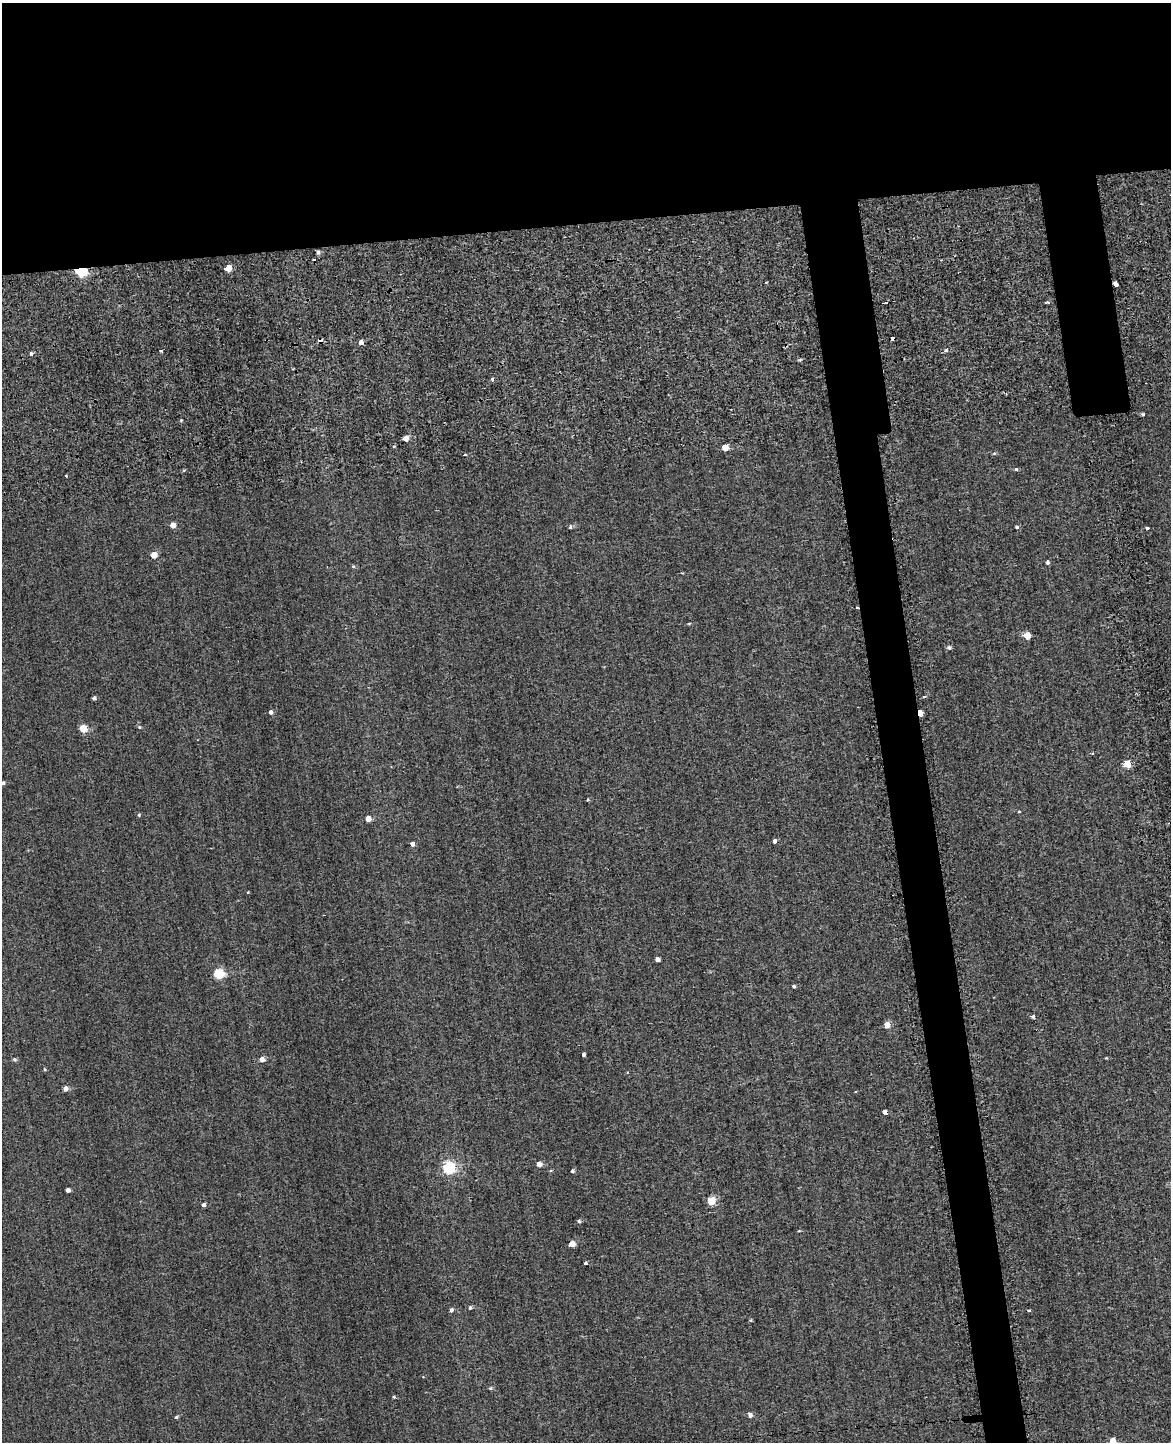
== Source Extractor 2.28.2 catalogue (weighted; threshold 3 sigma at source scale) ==
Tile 2 of 4 x 3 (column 2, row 1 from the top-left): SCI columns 1211-2379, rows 3356-4795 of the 4981 x 4952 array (HDU 1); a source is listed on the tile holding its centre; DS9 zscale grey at full resolution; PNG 1173 x 1444 px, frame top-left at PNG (2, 3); no overlay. Shown black and unused: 19% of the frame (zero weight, under 2 of 3 exposures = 12% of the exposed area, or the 3 px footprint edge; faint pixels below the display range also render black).
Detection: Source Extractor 2.28.2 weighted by HDU 2 'WHT'; one run over the whole footprint, this tile lists its part. Background 0.58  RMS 3.4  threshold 15.2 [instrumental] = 3 sigma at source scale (4.5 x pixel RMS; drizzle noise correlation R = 1.50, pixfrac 1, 0.05/0.05 arcsec/px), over >= 5 px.
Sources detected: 76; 2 cosmic-ray / hot-pixel residue — not listed; the other 74 listed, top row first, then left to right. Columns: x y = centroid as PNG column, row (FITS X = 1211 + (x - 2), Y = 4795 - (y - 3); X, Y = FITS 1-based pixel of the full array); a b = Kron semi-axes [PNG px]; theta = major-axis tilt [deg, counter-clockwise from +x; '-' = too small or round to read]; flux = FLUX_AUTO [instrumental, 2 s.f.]
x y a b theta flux
318 252 4 4 - 780
229 268 5 4 - 6100
81 271 5 5 - 45000
1116 284 4 3 - 1700
1048 302 4 3 - 630
892 338 4 3 - 2600
320 340 5 4 - 1100
361 342 4 4 - 1900
161 350 3 3 - 890
946 350 4 4 - 580
31 354 4 4 - 740
800 360 5 3 - 410
492 379 4 3 - 620
1143 414 4 3 - 570
406 438 4 4 - 3200
725 448 5 5 - 5500
994 453 5 3 - 350
465 455 4 3 - 280
1016 469 3 3 - 670
184 470 5 3 - 340
66 476 3 2 - 270
173 525 4 4 - 3100
570 527 4 3 - 590
1017 527 4 3 - 610
1147 528 4 4 - 530
154 555 5 5 - 4300
1048 562 4 3 - 1000
353 566 4 4 - 410
689 623 4 3 - 330
1028 636 5 5 - 7400
949 648 5 5 - 730
924 696 4 3 - 330
94 698 4 3 - 780
271 712 4 4 - 1200
920 713 4 3 - 6500
139 727 5 4 - 440
83 729 5 5 - 10000
1127 764 5 5 - 9400
3 783 3 3 - 570
588 800 4 3 - 380
1019 812 4 2 - 260
139 815 4 3 - 420
368 819 4 4 - 3800
775 841 4 3 - 1300
412 844 4 4 - 1600
248 892 3 2 - 230
657 959 4 4 - 1600
218 974 5 5 - 25000
794 986 4 4 - 530
1033 1016 4 3 - 810
887 1025 5 4 - 4900
583 1055 3 3 - 800
262 1059 5 5 - 2200
15 1060 5 5 - 570
44 1069 4 3 - 280
66 1089 4 4 - 1900
885 1112 4 4 - 1500
539 1164 4 4 - 3300
449 1168 6 5 - 47000
572 1171 4 3 - 820
68 1190 4 4 - 1500
711 1201 5 5 - 14000
204 1205 4 4 - 1200
579 1221 4 4 - 540
572 1244 5 4 - 5700
585 1263 3 3 - 690
470 1308 5 4 - 570
451 1310 5 4 - 720
1029 1310 4 3 - 360
491 1388 5 4 - 520
394 1397 4 3 - 550
750 1415 5 5 - 1100
176 1417 4 4 - 500
1113 1440 4 4 - 2700
Overlapping masked pixels (flux is a lower limit): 5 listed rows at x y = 81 271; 1116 284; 892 338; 320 340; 920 713
Isophote crosses this tile's border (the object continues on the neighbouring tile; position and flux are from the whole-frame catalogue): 1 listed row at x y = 1113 1440